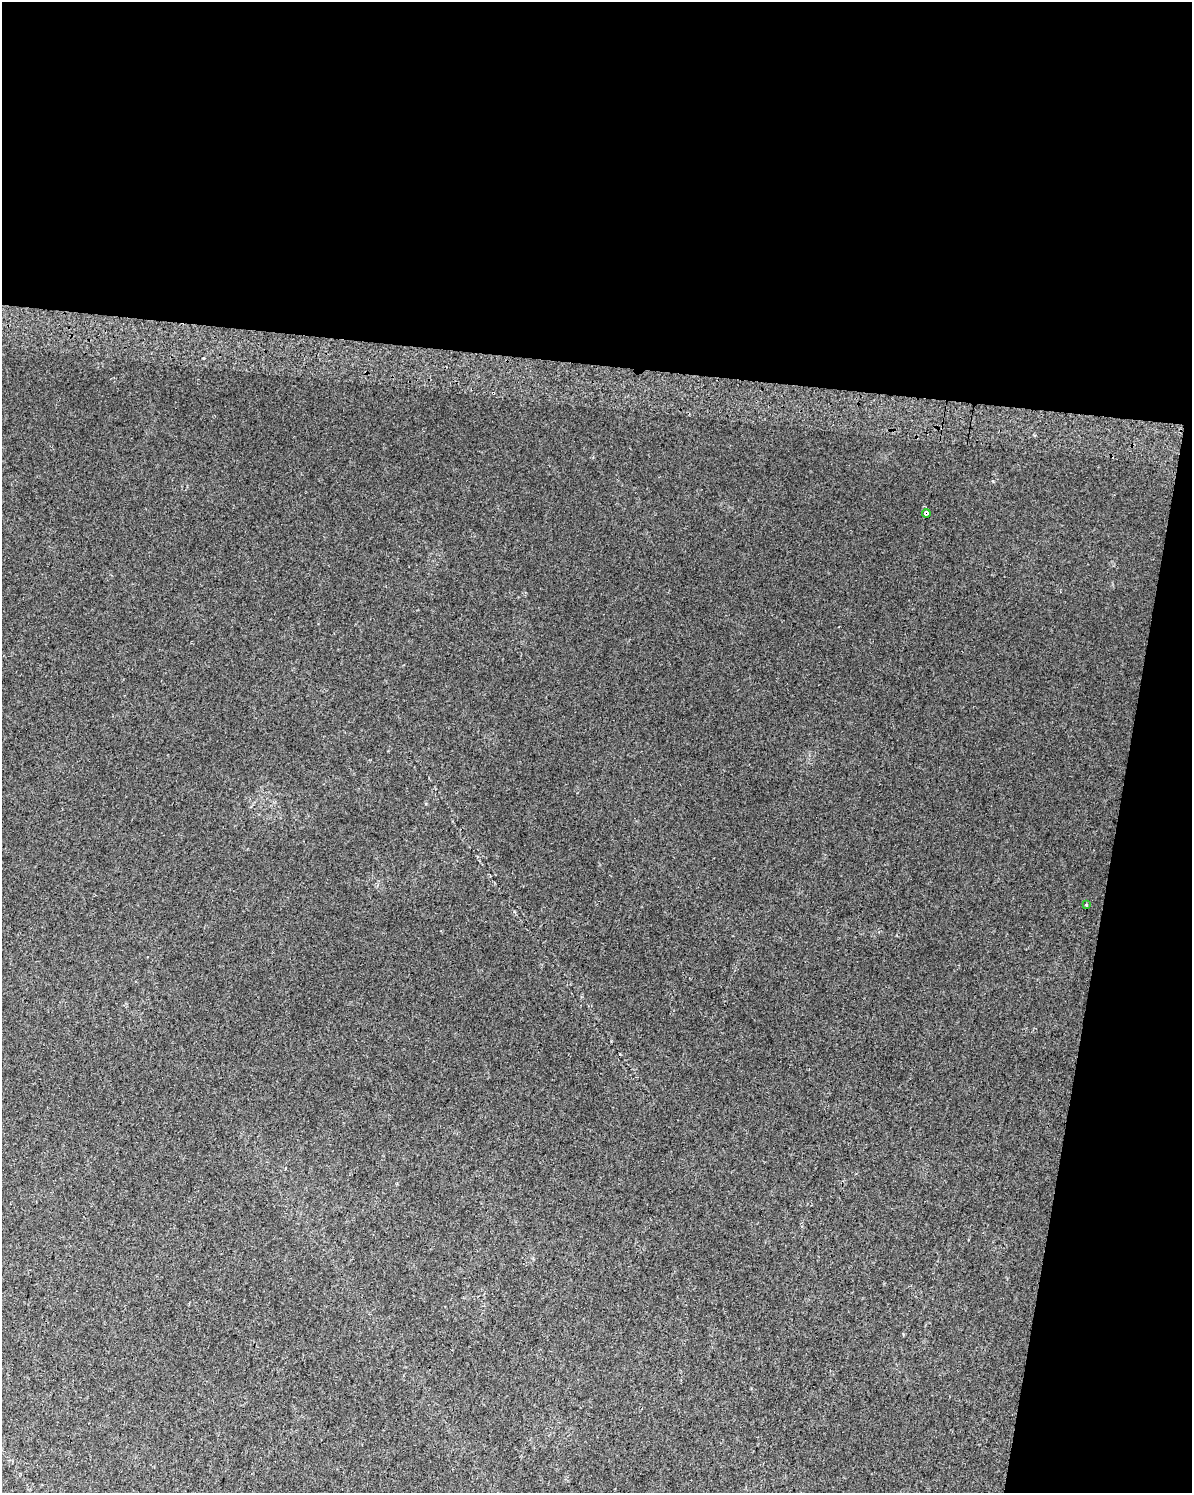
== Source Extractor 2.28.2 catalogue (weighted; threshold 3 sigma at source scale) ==
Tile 4 of 4 x 3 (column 4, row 1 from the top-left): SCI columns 3586-4775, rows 3312-4802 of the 4806 x 5072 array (HDU 1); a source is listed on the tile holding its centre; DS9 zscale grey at full resolution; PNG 1194 x 1495 px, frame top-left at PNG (2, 2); each listed source drawn as its Kron ellipse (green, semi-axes under 4 px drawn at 4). Shown black and unused: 30% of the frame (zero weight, under 2 of 3 exposures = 3% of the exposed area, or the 3 px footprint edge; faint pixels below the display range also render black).
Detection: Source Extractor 2.28.2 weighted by HDU 2 'WHT'; one run over the whole footprint, this tile lists its part. Background 0.0148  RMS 0.0076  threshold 0.0341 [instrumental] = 3 sigma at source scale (4.5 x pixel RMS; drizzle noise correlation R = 1.50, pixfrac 1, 0.0396/0.0396 arcsec/px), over >= 5 px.
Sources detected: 4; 2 cosmic-ray / hot-pixel residue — neither listed nor drawn; the other 2 listed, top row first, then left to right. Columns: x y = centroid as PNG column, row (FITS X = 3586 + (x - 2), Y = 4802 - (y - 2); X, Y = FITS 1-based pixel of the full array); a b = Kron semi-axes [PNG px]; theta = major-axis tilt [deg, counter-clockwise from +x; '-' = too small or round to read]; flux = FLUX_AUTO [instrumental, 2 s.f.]
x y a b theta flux
926 513 4 4 - 32
1086 905 3 3 - 0.72
Overlapping masked pixels (flux is a lower limit): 1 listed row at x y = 926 513